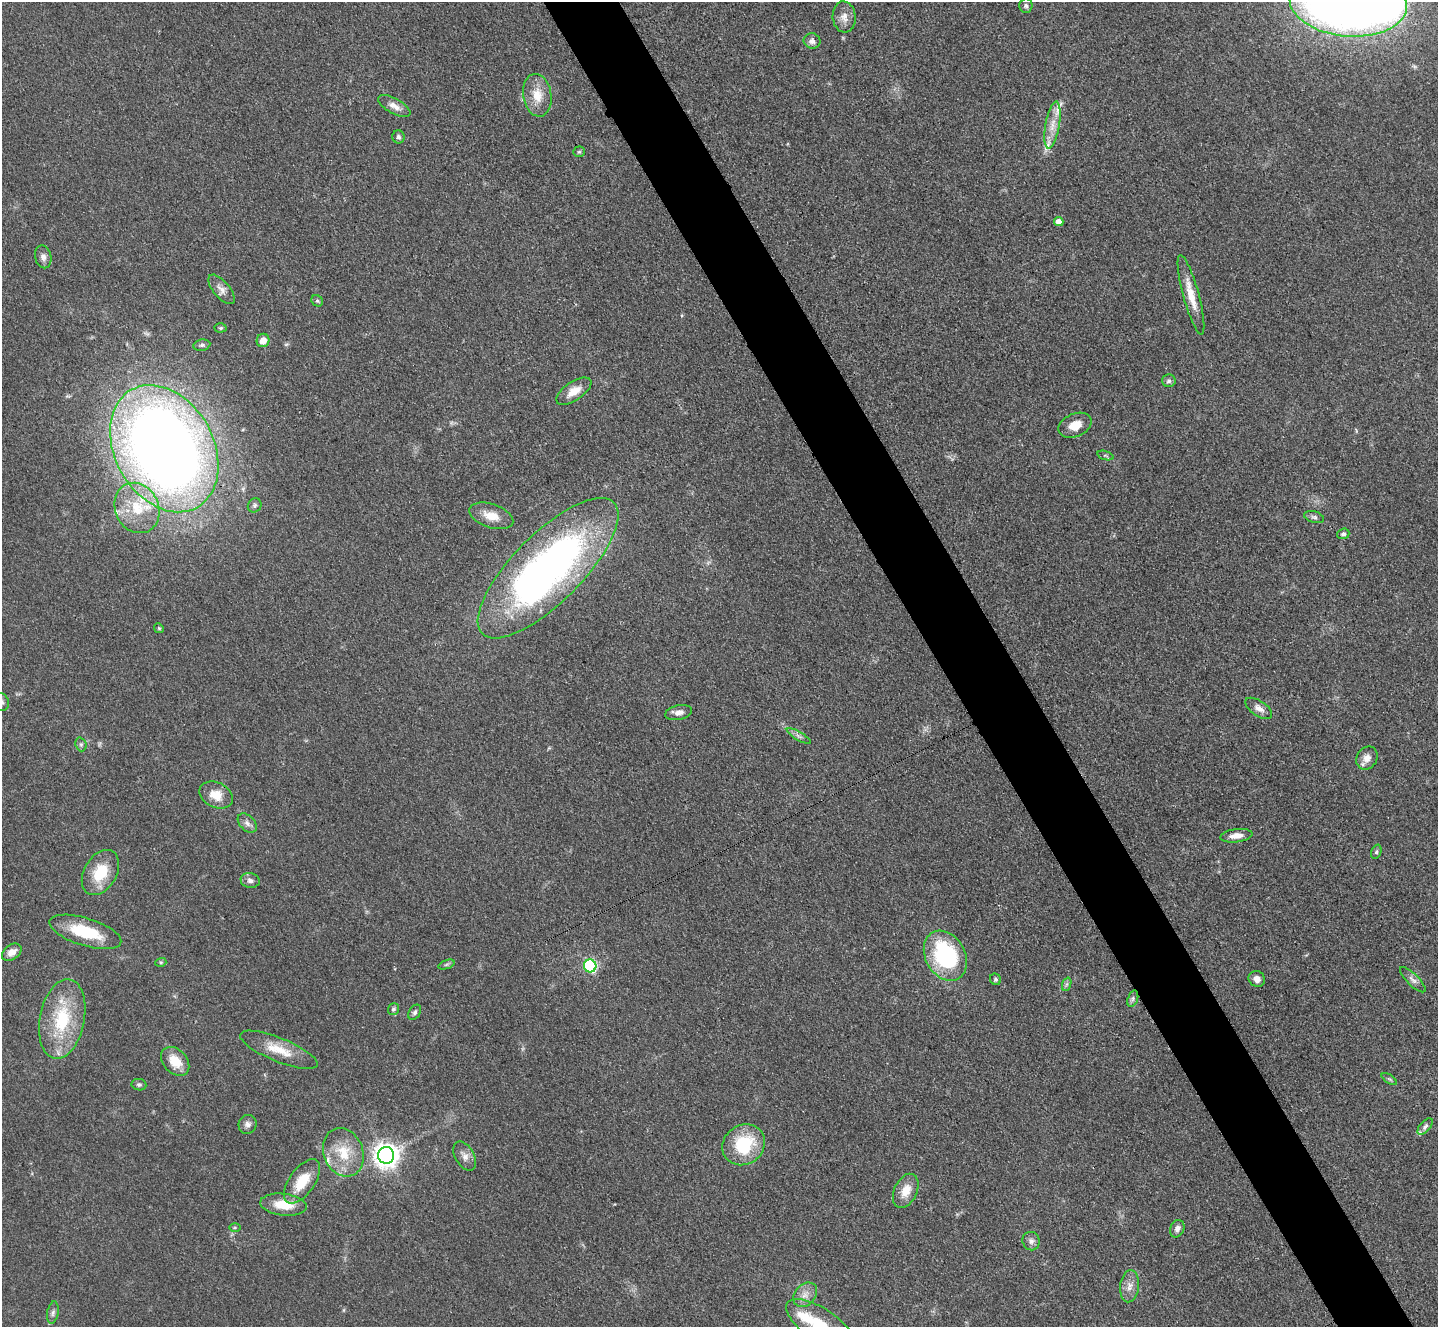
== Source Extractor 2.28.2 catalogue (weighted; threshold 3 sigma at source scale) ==
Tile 6 of 4 x 4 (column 2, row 2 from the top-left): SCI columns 1453-2888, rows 2954-4278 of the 5779 x 5770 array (HDU 1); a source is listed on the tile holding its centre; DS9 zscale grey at full resolution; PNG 1440 x 1329 px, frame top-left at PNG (2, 2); each listed source drawn as its Kron ellipse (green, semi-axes under 4 px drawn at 4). Shown black and unused: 5% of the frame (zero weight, under 3 of 4 exposures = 2% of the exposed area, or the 3 px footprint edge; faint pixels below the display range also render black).
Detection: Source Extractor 2.28.2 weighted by HDU 2 'WHT'; one run over the whole footprint, this tile lists its part. Background 0.0466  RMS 0.0057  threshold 0.0255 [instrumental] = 3 sigma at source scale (4.5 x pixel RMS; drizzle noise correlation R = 1.50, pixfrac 1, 0.05/0.05 arcsec/px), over >= 5 px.
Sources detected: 83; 2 inside a brighter object's white glare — neither listed nor drawn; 6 inside a brighter listed object's ellipse — not listed separately; the other 75 listed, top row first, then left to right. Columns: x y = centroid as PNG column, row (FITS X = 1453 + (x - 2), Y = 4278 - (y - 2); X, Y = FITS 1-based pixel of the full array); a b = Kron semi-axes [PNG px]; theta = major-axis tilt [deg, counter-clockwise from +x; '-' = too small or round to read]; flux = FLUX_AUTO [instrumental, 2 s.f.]
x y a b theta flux
1348 3 59 33 -5 630
1026 6 7 6 - 1.5
844 17 15 11 -84 5
812 41 8 7 - 2.8
537 95 21 14 -81 11
394 106 18 7 -30 4.7
1052 125 24 7 80 7.7
398 137 6 6 - 1.4
579 152 6 5 - 0.8
1059 221 4 4 - 3.7
43 257 11 8 -77 2.8
221 289 18 8 -50 4
1191 295 41 8 -75 11
317 301 6 5 - 1
220 328 6 4 2 0.91
263 340 7 6 - 4.3
202 345 8 5 9 1.4
1169 381 6 6 - 1.6
574 391 20 9 34 7.3
1075 425 17 11 23 7.3
164 449 67 49 -61 760
1105 455 8 3 -19 0.88
255 505 7 6 - 1.4
137 508 26 21 -64 24
491 516 23 11 -19 9.1
1314 517 10 5 -15 1.6
1343 534 6 5 - 1.4
548 568 93 34 45 290
159 628 5 4 - 0.81
2 702 9 7 -72 1.7
1259 708 15 7 -34 4
678 713 14 7 12 3.9
799 736 14 3 -30 1.4
81 744 7 5 -70 1.3
1367 758 12 10 57 4.6
216 795 17 12 -24 9
247 823 11 7 -46 2.6
1236 836 16 6 7 5
1376 852 7 5 71 1.1
100 872 24 16 60 18
250 880 9 7 -11 2.4
85 932 37 13 -17 24
12 952 11 7 35 4.3
945 956 26 20 -61 64
161 962 5 3 - 0.7
446 965 8 3 19 0.94
590 966 6 6 - 77
995 979 6 5 - 1
1257 979 8 7 - 3.5
1413 980 17 5 -44 2.8
1067 984 7 4 70 1.2
1133 999 8 5 72 1.6
393 1009 6 5 - 1.3
415 1012 8 5 58 1.5
62 1019 40 22 79 35
279 1050 41 12 -22 13
175 1061 16 11 -47 12
1389 1079 9 3 -33 0.86
139 1085 7 5 -9 1.2
248 1124 9 9 - 2.5
1425 1126 10 5 48 1.7
744 1145 22 19 36 31
343 1152 25 19 -68 18
386 1155 8 8 - 550
465 1156 16 9 -60 4.2
302 1181 25 12 55 15
906 1191 18 11 64 8.6
283 1205 23 11 -6 13
235 1228 6 4 0 0.71
1177 1229 9 7 66 2.9
1031 1241 9 8 - 2.6
1129 1286 16 9 84 4.8
805 1295 14 10 48 5
53 1313 11 5 80 1.9
821 1326 41 16 -35 26
Overlapping masked pixels (flux is a lower limit): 1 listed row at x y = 164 449
Isophote crosses this tile's border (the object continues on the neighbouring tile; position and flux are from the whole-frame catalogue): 3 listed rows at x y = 1348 3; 2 702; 821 1326